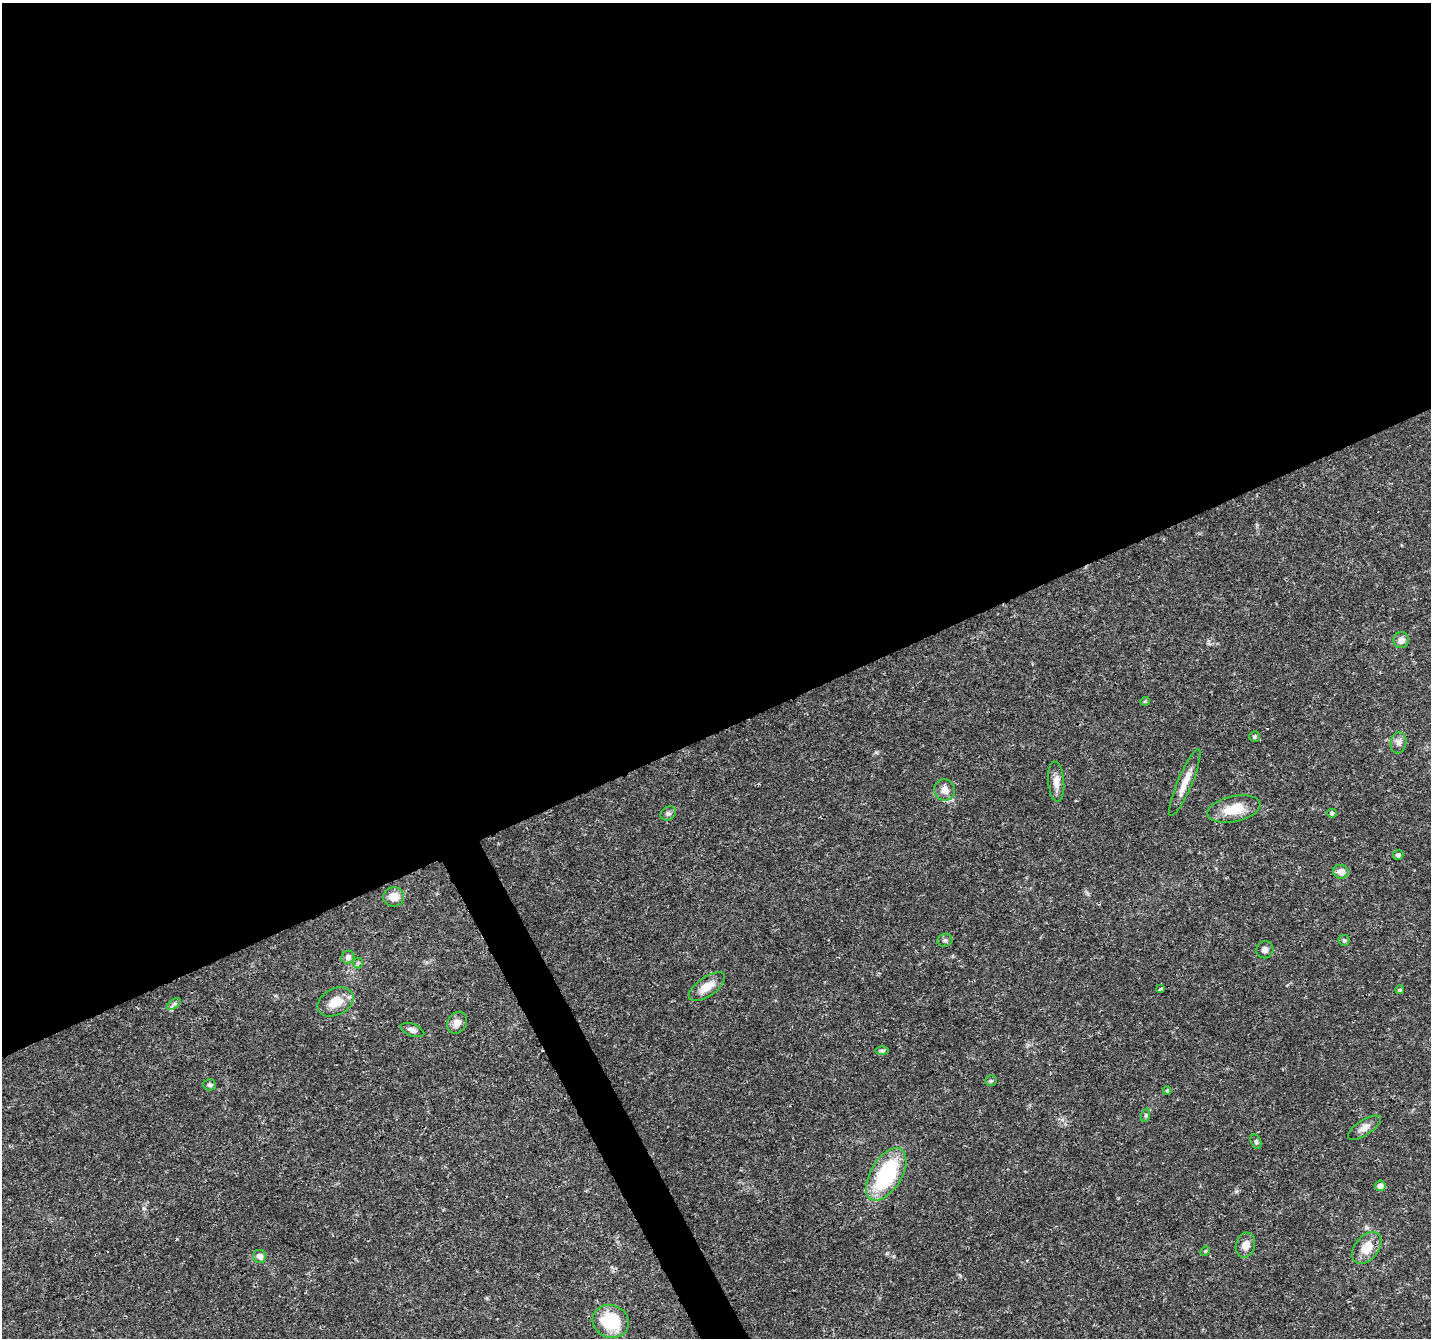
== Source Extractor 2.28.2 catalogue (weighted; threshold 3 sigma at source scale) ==
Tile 2 of 4 x 4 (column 2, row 1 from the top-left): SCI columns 1435-2863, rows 4108-5443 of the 5728 x 5603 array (HDU 1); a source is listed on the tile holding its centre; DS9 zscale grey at full resolution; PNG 1433 x 1340 px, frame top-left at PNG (2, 3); each listed source drawn as its Kron ellipse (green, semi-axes under 4 px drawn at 4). Shown black and unused: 56% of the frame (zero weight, under 3 of 4 exposures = <1% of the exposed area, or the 3 px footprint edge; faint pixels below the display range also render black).
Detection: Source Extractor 2.28.2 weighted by HDU 2 'WHT'; one run over the whole footprint, this tile lists its part. Background 0.0255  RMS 0.0019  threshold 0.00867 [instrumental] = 3 sigma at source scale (4.5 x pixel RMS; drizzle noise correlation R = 1.50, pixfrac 1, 0.0396/0.0396 arcsec/px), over >= 5 px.
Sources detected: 39; all 39 listed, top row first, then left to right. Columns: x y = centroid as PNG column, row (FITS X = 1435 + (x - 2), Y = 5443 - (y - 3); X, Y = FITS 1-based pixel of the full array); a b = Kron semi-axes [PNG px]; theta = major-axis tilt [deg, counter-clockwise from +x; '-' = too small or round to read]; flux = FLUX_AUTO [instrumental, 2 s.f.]
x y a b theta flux
1401 640 8 7 - 1.1
1145 701 4 4 - 0.23
1255 736 5 5 - 0.47
1398 743 11 8 81 0.91
1056 782 20 8 -85 1.7
1185 783 36 7 67 2.8
944 790 11 10 - 1.6
1234 809 27 13 12 4.6
668 813 8 6 35 0.53
1332 813 5 4 - 0.39
1398 855 5 5 - 0.4
1341 872 8 7 - 1.4
394 897 10 9 - 2.3
945 940 7 6 - 0.5
1344 940 6 5 - 0.3
1265 950 9 8 - 0.78
348 957 6 6 - 0.74
358 963 5 5 - 0.3
707 987 21 9 35 2.4
1161 988 4 3 - 0.46
1400 990 4 3 - 0.33
335 1002 19 13 27 3.4
174 1004 8 4 37 0.46
457 1023 12 9 54 1.4
412 1030 12 6 -20 0.86
882 1051 6 4 0 0.3
991 1081 6 5 - 0.31
210 1085 6 5 - 0.47
1167 1091 4 4 - 0.21
1146 1115 7 4 72 0.32
1364 1128 19 7 33 1.2
1256 1141 7 5 -64 0.33
886 1174 29 15 58 18
1380 1186 5 5 - 1.1
1245 1245 13 9 73 1.6
1367 1248 18 11 51 3.3
1205 1251 5 4 - 0.23
260 1256 7 6 - 1.1
611 1321 18 16 -21 8.5
Overlapping masked pixels (flux is a lower limit): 1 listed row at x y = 886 1174